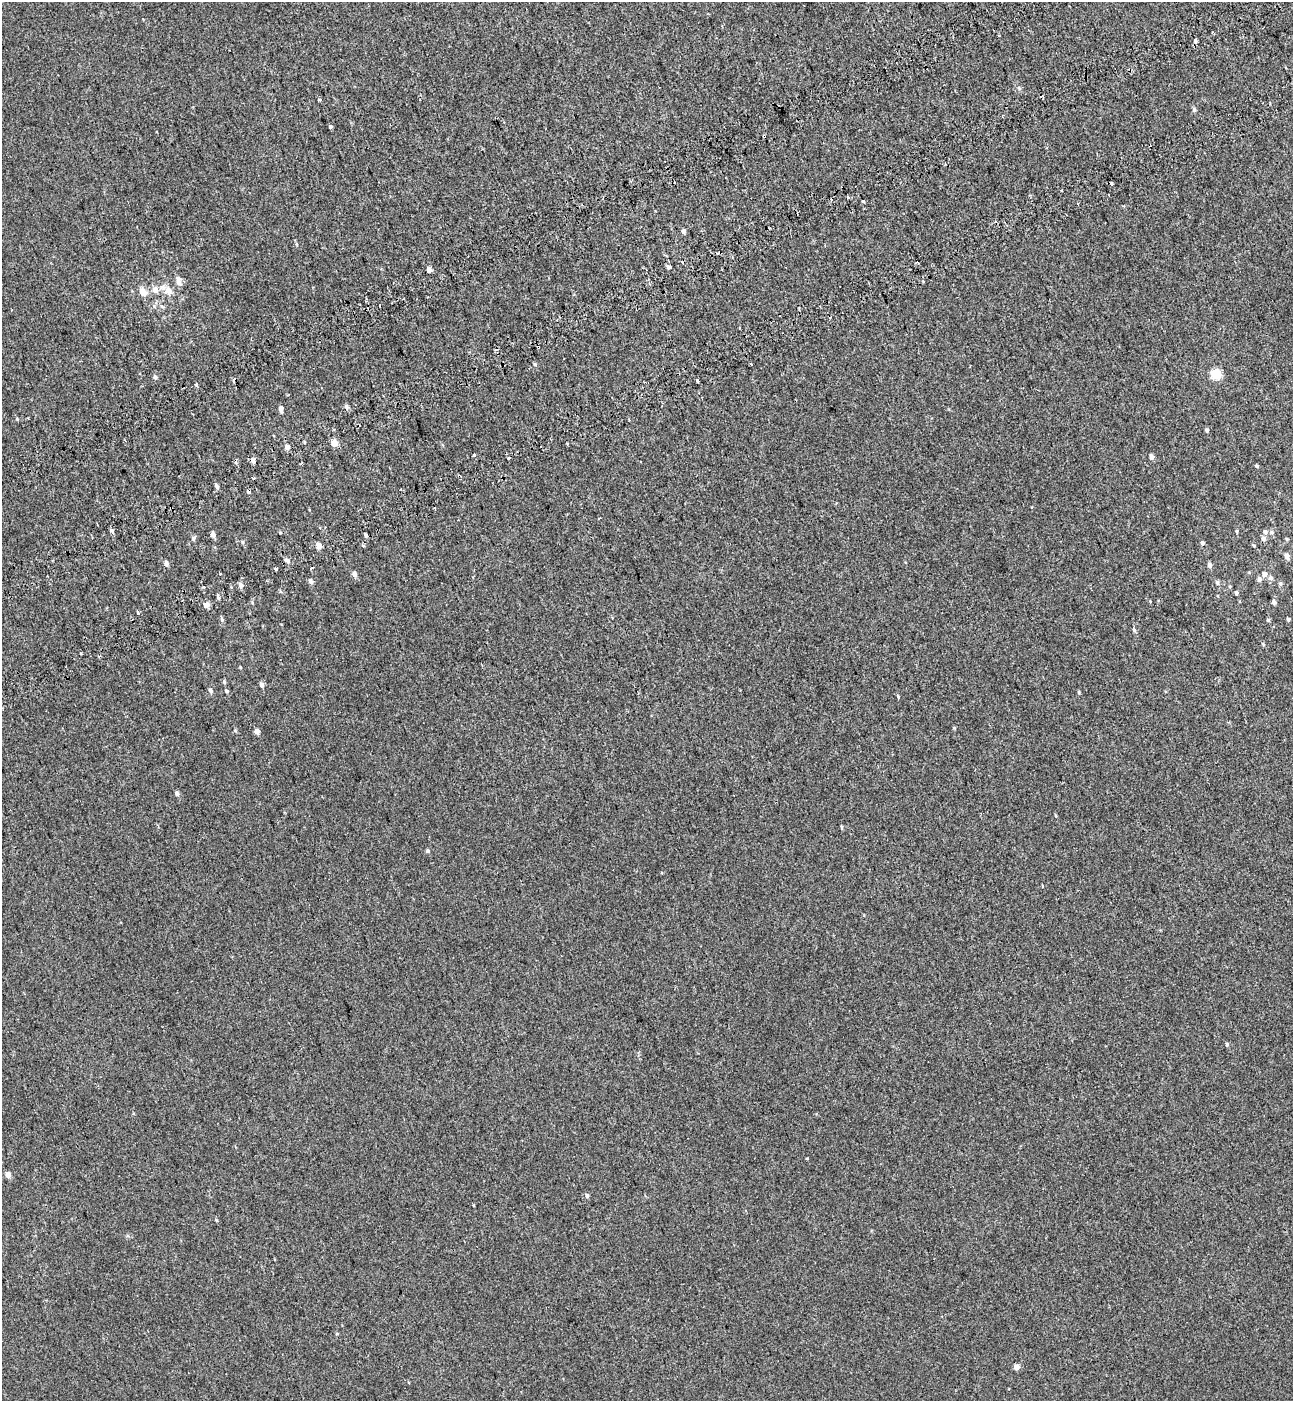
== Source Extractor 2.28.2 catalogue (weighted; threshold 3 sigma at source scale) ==
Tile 10 of 4 x 4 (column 2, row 3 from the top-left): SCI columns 1524-2814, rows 1499-2897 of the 5576 x 5797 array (HDU 1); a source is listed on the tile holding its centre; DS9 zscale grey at full resolution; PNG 1295 x 1403 px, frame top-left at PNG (2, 2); no overlay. Shown black and unused: <1% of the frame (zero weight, under 2 of 3 exposures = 6% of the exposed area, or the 3 px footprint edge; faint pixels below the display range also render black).
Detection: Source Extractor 2.28.2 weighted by HDU 2 'WHT'; one run over the whole footprint, this tile lists its part. Background 5.37e-04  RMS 0.0065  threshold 0.0291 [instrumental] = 3 sigma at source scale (4.5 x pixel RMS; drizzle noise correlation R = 1.50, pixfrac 1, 0.0396/0.0396 arcsec/px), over >= 5 px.
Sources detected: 103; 10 cosmic-ray / hot-pixel residue — not listed; the other 93 listed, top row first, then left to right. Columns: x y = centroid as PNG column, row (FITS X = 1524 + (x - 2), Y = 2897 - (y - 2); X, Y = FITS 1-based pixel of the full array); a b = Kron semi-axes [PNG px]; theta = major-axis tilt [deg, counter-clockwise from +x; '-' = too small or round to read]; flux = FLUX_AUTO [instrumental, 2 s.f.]
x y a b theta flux
1195 40 7 4 -85 1.2
320 100 3 3 - 5.4
1194 110 6 4 -76 1.1
330 127 5 4 - 0.8
764 136 4 3 - 3.7
1112 184 3 3 - 2.4
1062 190 3 2 - 1.1
1109 195 2 2 - 0.49
847 198 3 3 - 5.5
863 201 3 3 - 2.4
1078 203 3 3 - 1.3
683 231 5 4 - 1.5
296 244 5 3 - 0.62
668 267 5 4 - 1.6
429 270 5 4 - 2.9
178 281 13 6 -81 2.7
155 289 7 7 - 3.8
168 290 9 8 - 4.8
143 292 10 8 -38 4.3
380 305 3 2 - 0.7
534 364 5 3 - 0.63
751 365 3 3 - 1.6
1216 374 5 5 - 31
155 377 6 5 - 1.2
697 380 4 3 - 1.3
196 384 3 3 - 1.6
346 407 6 5 - 1.6
280 409 5 4 - 2.4
17 419 5 4 - 0.56
1207 430 5 4 - 0.92
334 443 4 4 - 9.4
287 447 4 4 - 3.2
474 455 3 3 - 3
1151 456 6 4 -80 1.9
508 458 3 3 - 11
253 461 5 4 - 2.3
301 463 4 2 - 0.54
1257 466 5 4 - 0.72
253 478 3 3 - 4.2
217 487 6 4 -60 1.4
248 491 3 3 - 8.4
435 508 3 2 - 0.83
599 518 3 2 - 0.54
111 530 3 3 - 14
1237 531 5 3 - 0.53
1265 532 6 5 - 1.2
1272 532 6 5 - 1.1
213 535 6 5 - 2.1
366 535 5 3 - 1.1
193 538 6 5 - 1.2
1263 538 6 6 - 1.7
1202 543 5 4 - 1
1253 545 4 3 - 0.59
319 546 5 5 - 3.5
1287 556 6 5 - 2.6
287 561 7 5 -41 2
166 563 6 5 - 1.7
1210 565 6 5 - 1.6
312 568 3 3 - 2.8
276 569 3 3 - 4.6
354 574 6 5 - 2.2
1264 574 6 6 - 2.3
1271 578 7 6 - 1.5
1259 579 6 5 - 1.7
311 581 5 5 - 1.8
1217 583 6 5 - 0.95
241 585 7 6 - 1.9
1236 593 5 3 - 0.83
1274 602 5 4 - 1.8
206 605 5 5 - 4.1
138 613 3 3 - 1.6
222 619 6 5 - 0.97
1288 619 4 4 - 0.78
1268 620 5 5 - 0.7
1134 630 6 4 -46 0.76
240 667 5 3 - 0.42
224 682 6 5 - 0.77
262 685 6 5 - 1.6
210 691 6 5 - 1.4
226 691 5 4 - 0.75
898 696 4 3 - 7.7
235 730 5 4 - 0.6
257 731 6 5 - 2.3
177 793 6 4 -83 1.4
842 827 5 3 - 0.6
427 851 5 4 - 0.89
662 873 3 3 - 0.87
1227 1044 5 4 - 0.86
8 1174 5 5 - 4.1
587 1195 6 5 - 1.1
216 1220 5 3 - 0.57
337 1333 5 3 - 0.48
1016 1367 5 5 - 3.4
Overlapping masked pixels (flux is a lower limit): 2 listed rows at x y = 764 136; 248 491
Unlisted compact peaks at least as high as the median listed source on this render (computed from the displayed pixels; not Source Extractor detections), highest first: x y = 954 728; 807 1158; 1079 692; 242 542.